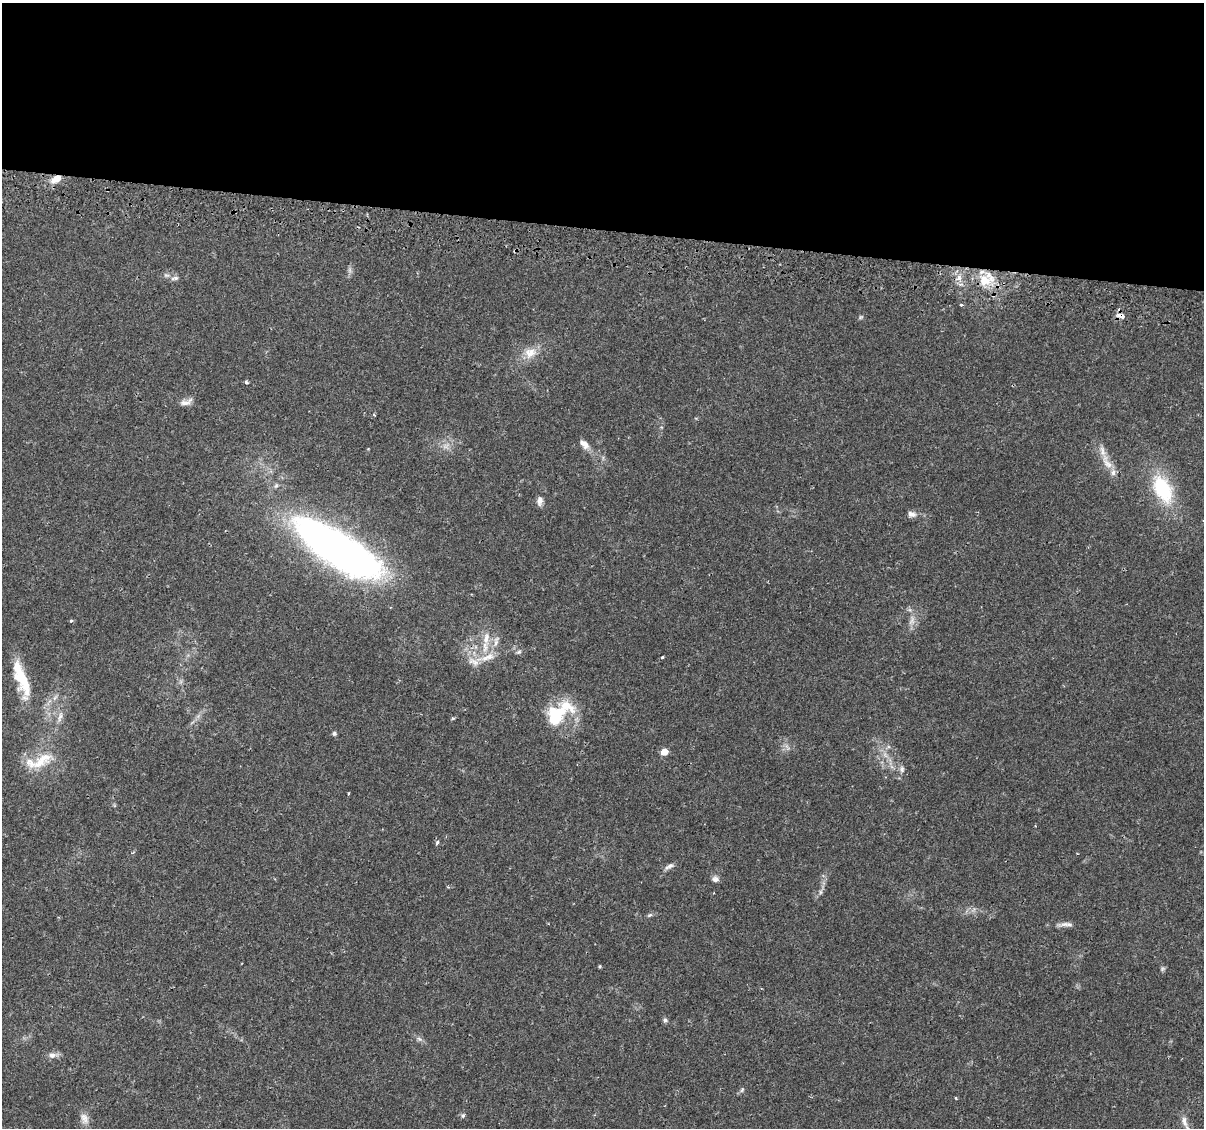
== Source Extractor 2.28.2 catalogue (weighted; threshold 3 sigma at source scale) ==
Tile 3 of 4 x 4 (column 3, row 1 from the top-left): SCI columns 2466-3667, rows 3663-4788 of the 4939 x 5131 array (HDU 1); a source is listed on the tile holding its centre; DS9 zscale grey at full resolution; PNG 1206 x 1130 px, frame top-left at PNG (2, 3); no overlay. Shown black and unused: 20% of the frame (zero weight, under 2 of 3 exposures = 5% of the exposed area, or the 3 px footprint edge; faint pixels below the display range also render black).
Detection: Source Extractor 2.28.2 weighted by HDU 2 'WHT'; one run over the whole footprint, this tile lists its part. Background 0.0483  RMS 0.0035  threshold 0.0156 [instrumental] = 3 sigma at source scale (4.5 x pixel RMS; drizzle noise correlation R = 1.50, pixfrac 1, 0.0396/0.0396 arcsec/px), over >= 5 px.
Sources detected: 61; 4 too faint to see at this stretch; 2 inside a brighter object's white glare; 2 cosmic-ray / hot-pixel residue — not listed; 4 inside a brighter listed object's ellipse — not listed separately; the other 49 listed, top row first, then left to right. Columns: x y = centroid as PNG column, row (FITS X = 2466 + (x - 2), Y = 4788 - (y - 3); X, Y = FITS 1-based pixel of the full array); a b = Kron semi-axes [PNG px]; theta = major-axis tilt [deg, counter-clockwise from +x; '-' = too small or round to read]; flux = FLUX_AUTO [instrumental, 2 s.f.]
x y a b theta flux
56 179 11 7 31 4.2
175 278 12 5 12 1.2
959 278 9 7 55 2
986 280 25 15 17 9.3
961 305 5 2 - 0.5
1121 316 10 5 -24 2
861 317 6 5 - 0.53
530 353 18 14 18 5.3
246 382 4 3 - 1.2
186 402 17 7 18 2.1
661 427 5 3 - 0.31
584 444 15 9 -46 2.4
1107 462 29 10 -61 5.7
276 486 7 5 67 0.72
1163 489 38 21 -63 22
540 501 11 7 86 1.8
911 514 11 7 -8 1.7
341 551 86 30 -33 210
71 621 5 4 - 0.49
486 638 20 9 81 4.4
496 641 19 6 77 2.4
487 657 32 9 17 6.3
662 657 4 3 - 1.1
22 678 37 14 -71 15
55 698 10 5 56 1.2
566 705 28 21 -22 10
198 716 6 6 - 0.82
60 717 17 5 75 2.1
334 733 6 5 - 0.66
664 752 5 5 - 6.1
41 761 38 15 32 10
902 769 10 7 -82 1.2
348 793 3 2 - 0.36
437 842 6 4 74 0.8
669 866 13 6 30 1.4
715 879 9 8 - 1.3
820 892 7 4 89 0.68
650 915 8 5 27 0.71
1066 924 20 6 -1 1.9
600 966 4 3 - 0.43
1162 969 7 5 -85 0.65
665 1020 6 6 - 0.77
419 1039 8 5 -44 0.91
52 1055 10 8 -5 1.8
742 1090 7 5 68 0.65
956 1098 4 3 - 0.31
463 1115 7 6 - 0.74
84 1118 16 10 -68 2.6
1184 1121 19 8 -74 2.6
Overlapping masked pixels (flux is a lower limit): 3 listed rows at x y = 56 179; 1121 316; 341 551
Isophote crosses this tile's border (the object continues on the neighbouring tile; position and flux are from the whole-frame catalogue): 1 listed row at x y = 1184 1121